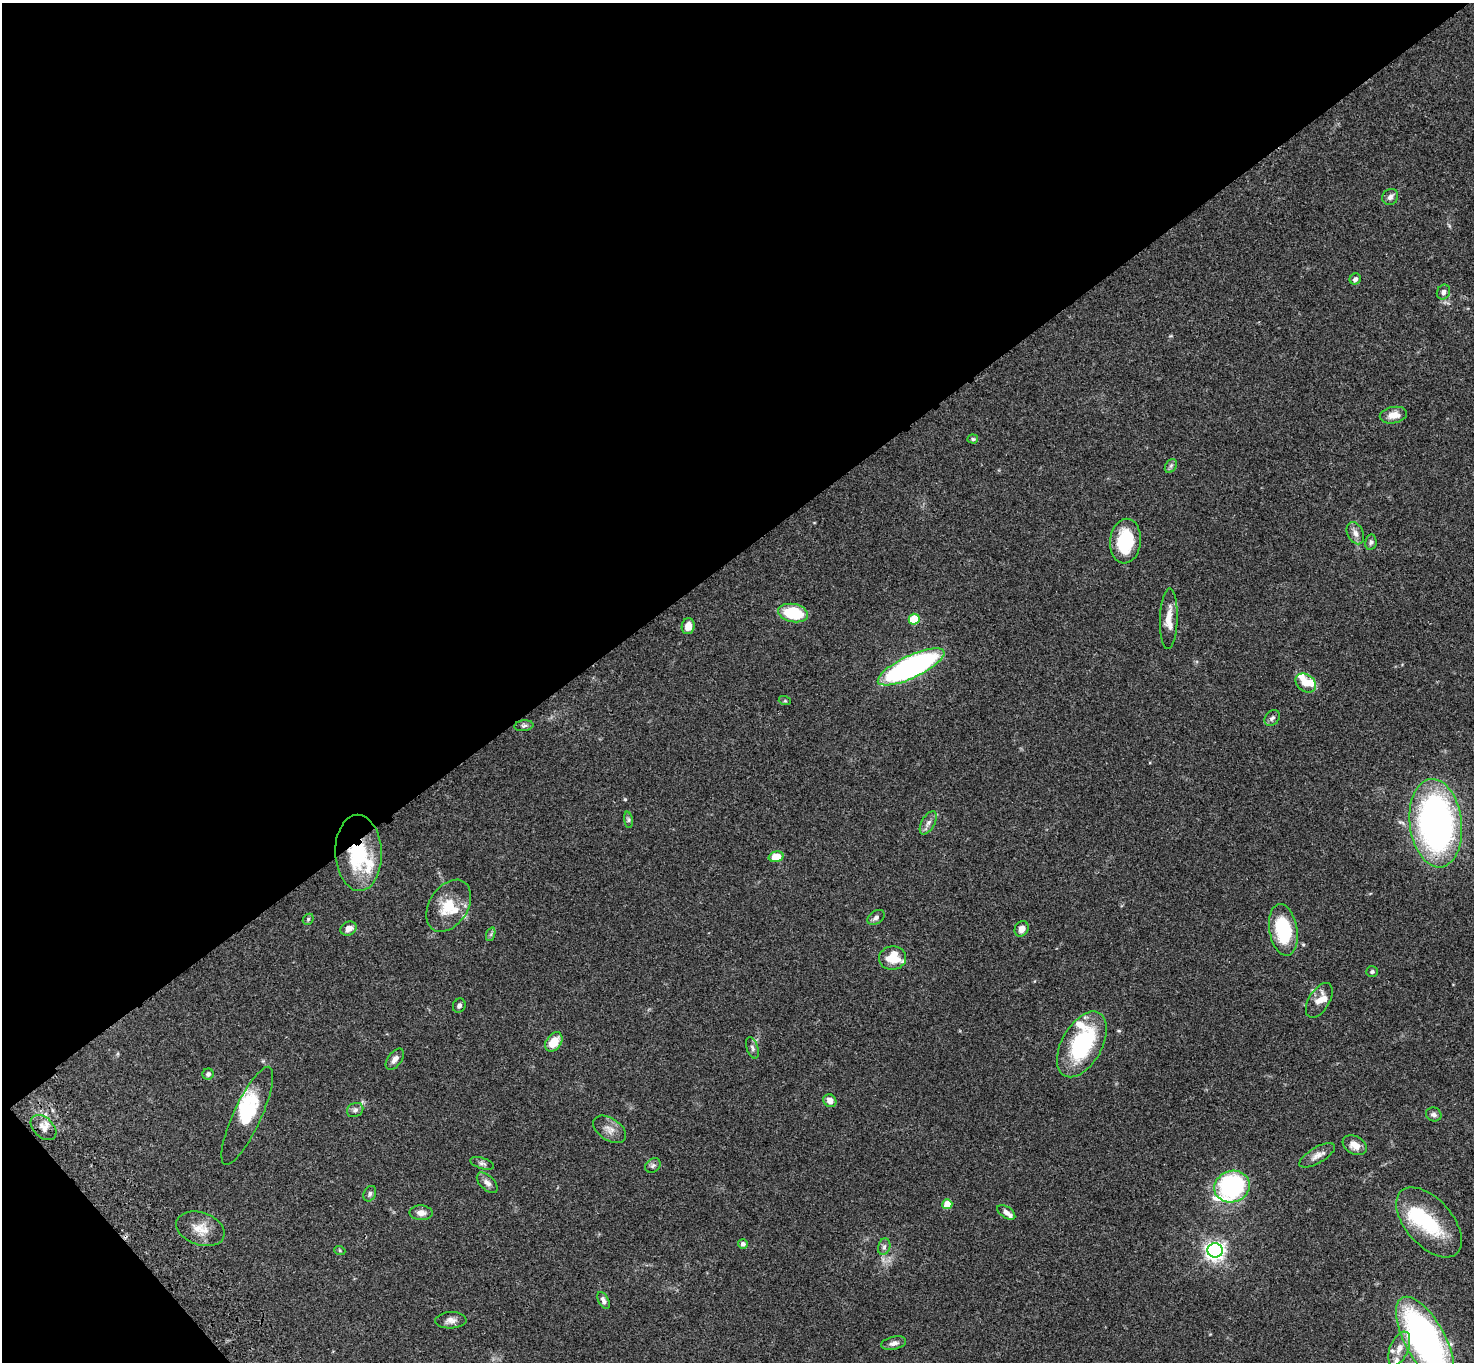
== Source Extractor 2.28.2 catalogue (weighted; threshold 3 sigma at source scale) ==
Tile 5 of 4 x 4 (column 1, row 2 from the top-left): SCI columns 105-1576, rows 3103-4462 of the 6093 x 6062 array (HDU 1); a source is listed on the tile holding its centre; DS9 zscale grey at full resolution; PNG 1476 x 1364 px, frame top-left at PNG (2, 3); each listed source drawn as its Kron ellipse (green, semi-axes under 4 px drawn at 4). Shown black and unused: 42% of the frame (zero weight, under 3 of 4 exposures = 6% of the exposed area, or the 3 px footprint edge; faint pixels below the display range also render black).
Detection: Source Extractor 2.28.2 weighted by HDU 2 'WHT'; one run over the whole footprint, this tile lists its part. Background 0.0598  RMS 0.0052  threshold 0.0233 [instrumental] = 3 sigma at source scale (4.5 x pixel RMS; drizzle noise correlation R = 1.50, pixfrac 1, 0.05/0.05 arcsec/px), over >= 5 px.
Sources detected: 79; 2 inside a brighter object's white glare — neither listed nor drawn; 11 inside a brighter listed object's ellipse — not listed separately; the other 66 listed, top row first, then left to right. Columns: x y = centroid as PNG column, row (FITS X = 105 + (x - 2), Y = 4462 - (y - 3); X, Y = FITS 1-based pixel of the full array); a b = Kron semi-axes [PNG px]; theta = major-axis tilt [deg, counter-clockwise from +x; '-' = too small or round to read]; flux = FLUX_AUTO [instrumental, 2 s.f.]
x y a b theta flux
1390 197 8 7 - 1.9
1355 279 6 5 - 1.6
1443 292 8 6 59 1.9
1393 415 14 8 10 5.2
973 439 5 4 - 0.79
1171 466 7 5 58 1.2
1355 533 12 8 -63 2.8
1125 541 22 15 84 26
1371 542 8 5 81 1.2
793 613 15 9 -11 24
914 619 5 5 - 20
1169 619 30 9 88 6.9
688 626 8 6 79 4.9
911 667 36 11 25 150
1306 683 11 8 -35 5.6
785 701 6 4 -18 0.58
1272 718 9 6 50 1.4
524 726 9 5 6 1.1
628 820 8 4 -82 0.94
928 823 13 6 60 2.3
1436 823 44 26 -83 220
358 853 38 23 -88 36
776 857 7 5 15 9.9
449 906 28 19 57 14
876 917 9 6 33 1.7
308 919 6 5 - 0.73
349 928 8 6 28 3.2
1022 929 8 6 62 3.5
1283 930 26 14 -80 31
491 934 7 4 72 0.84
892 958 13 11 8 11
1372 972 6 5 - 1
1319 1000 19 10 58 4.9
459 1006 7 6 - 1.4
554 1042 11 7 54 8.9
1082 1044 36 20 61 48
752 1048 11 5 -72 1.5
395 1059 12 7 53 2.7
208 1074 6 5 - 1.5
830 1101 7 6 - 3.3
355 1110 8 6 27 1.6
1434 1114 8 7 - 1.7
247 1116 54 14 65 19
43 1127 15 9 -43 3.8
610 1129 18 11 -33 4.5
1355 1145 13 8 -30 4.6
1317 1155 20 8 30 3.6
482 1163 12 5 -17 1.5
653 1165 8 6 38 1.2
487 1183 13 7 -43 2.5
1232 1187 18 15 20 70
370 1194 8 6 64 1.3
947 1204 5 5 - 10
1006 1212 10 5 -33 2.2
421 1213 11 7 -3 3.1
1429 1222 42 23 -49 31
200 1229 25 16 -18 8.5
743 1244 5 5 - 1.6
884 1247 8 6 73 1.5
1215 1250 7 7 - 210
340 1251 5 3 - 0.51
603 1300 9 5 -62 1.7
451 1320 15 8 3 3
1425 1340 47 20 -61 170
894 1343 13 6 13 2.3
1399 1349 18 9 67 5.6
Overlapping masked pixels (flux is a lower limit): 1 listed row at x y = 358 853
Isophote crosses this tile's border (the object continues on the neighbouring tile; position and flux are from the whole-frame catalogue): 1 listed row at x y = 1425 1340